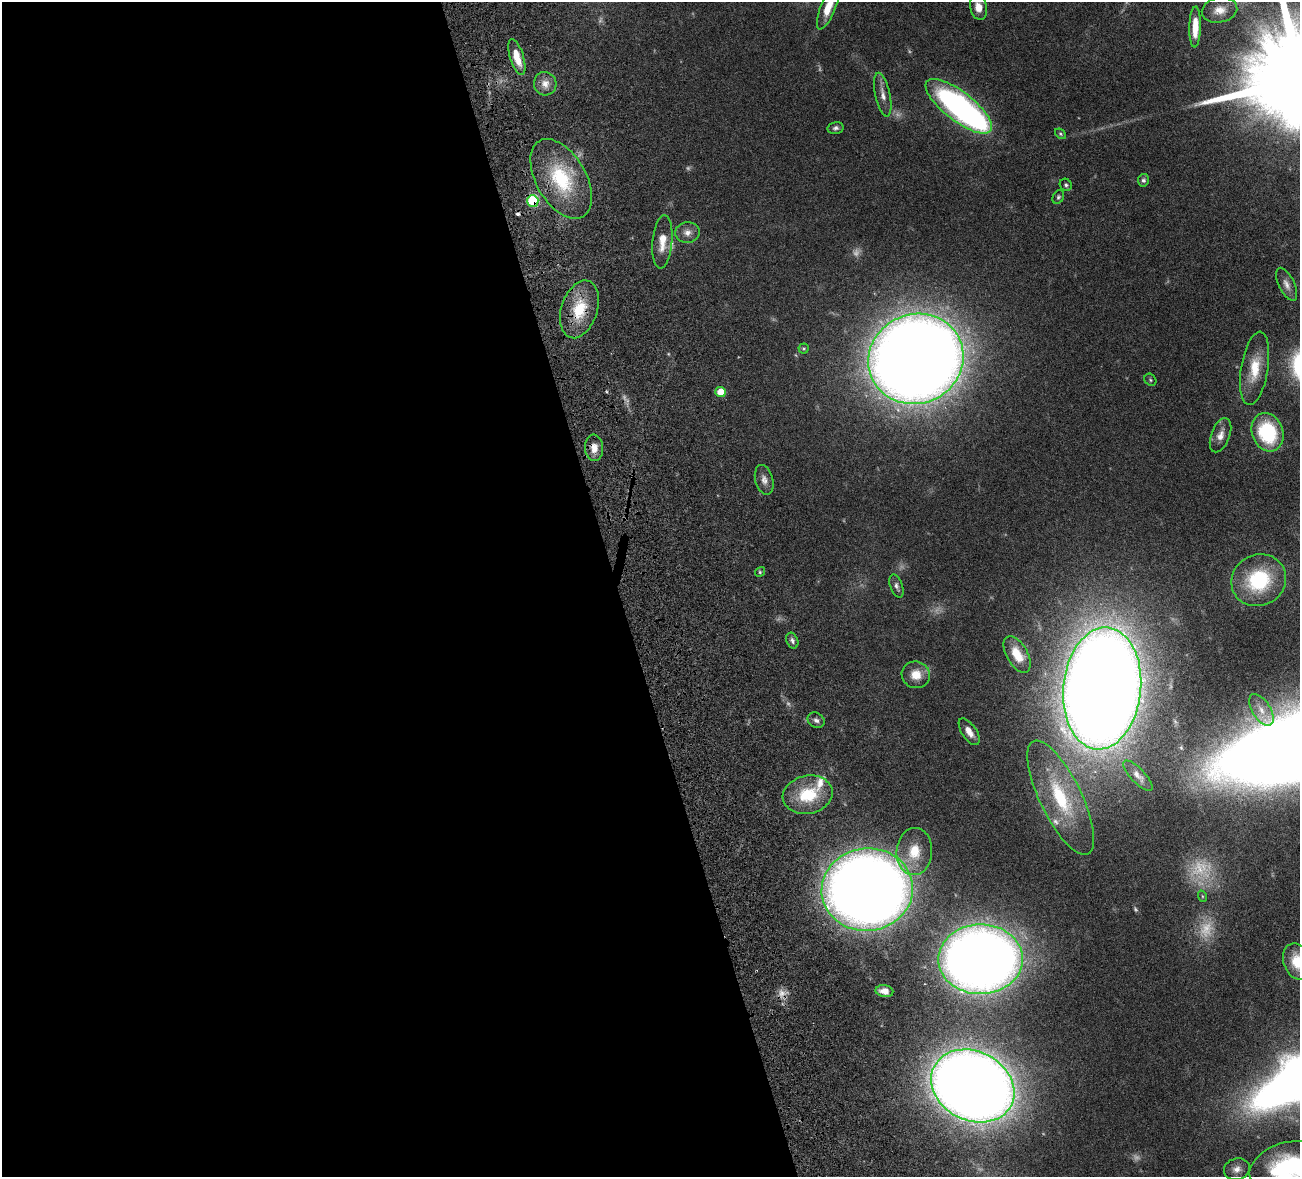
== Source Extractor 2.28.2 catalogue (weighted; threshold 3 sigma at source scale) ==
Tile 9 of 4 x 4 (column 1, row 3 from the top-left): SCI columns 160-1457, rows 1508-2682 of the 5511 x 5251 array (HDU 1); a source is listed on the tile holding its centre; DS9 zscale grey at full resolution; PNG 1302 x 1179 px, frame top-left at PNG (2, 2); each listed source drawn as its Kron ellipse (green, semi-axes under 4 px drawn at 4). Shown black and unused: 48% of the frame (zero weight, under 4 of 8 exposures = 8% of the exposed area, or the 3 px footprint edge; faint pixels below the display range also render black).
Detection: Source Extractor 2.28.2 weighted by HDU 2 'WHT'; one run over the whole footprint, this tile lists its part. Background 0.116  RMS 0.0034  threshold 0.0138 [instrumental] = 3 sigma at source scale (4.09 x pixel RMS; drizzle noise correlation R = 1.36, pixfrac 0.8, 0.05/0.05 arcsec/px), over >= 5 px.
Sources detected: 68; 12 too faint to see at this stretch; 1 inside a brighter object's white glare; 1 cosmic-ray / hot-pixel residue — neither listed nor drawn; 4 inside a brighter listed object's ellipse — not listed separately; the other 50 listed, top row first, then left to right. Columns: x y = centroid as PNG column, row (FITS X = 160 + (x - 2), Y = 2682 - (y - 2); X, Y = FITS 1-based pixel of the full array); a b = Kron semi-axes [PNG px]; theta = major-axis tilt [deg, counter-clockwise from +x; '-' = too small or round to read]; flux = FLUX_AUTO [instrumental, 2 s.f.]
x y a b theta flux
828 7 24 7 68 6.4
978 7 13 8 -77 3.4
1219 10 18 12 10 3.6
1195 27 20 6 89 5.9
517 57 19 7 -73 5.2
545 84 12 11 - 2.7
883 95 22 7 -78 2.6
959 106 40 14 -38 100
836 128 8 6 14 0.87
1060 134 6 4 -41 0.43
561 179 44 25 -60 22
1143 180 6 5 - 0.72
1066 185 6 5 - 0.69
1058 197 7 5 62 0.6
533 201 6 5 - 22
687 232 12 10 6 2.2
662 242 26 10 85 5.1
1287 284 18 8 -64 1.9
579 309 30 18 72 12
804 349 5 5 - 0.43
916 359 48 44 23 860
1255 368 37 13 81 8.6
1150 380 6 5 - 0.49
721 392 5 5 - 6
1268 432 20 15 -68 22
1220 435 18 9 69 2.6
594 448 13 9 -88 2.9
764 480 15 9 -75 2
760 572 5 4 - 0.46
1259 580 28 25 27 23
896 586 12 6 -69 1.1
792 641 8 5 -68 0.92
1017 654 20 10 -60 6.2
916 675 14 13 - 4.5
1102 688 61 39 84 1100
1261 710 18 9 -58 3
816 720 9 7 -33 1.1
969 732 15 7 -57 3
1138 775 20 7 -46 1.9
808 795 25 19 12 14
1061 798 63 21 -64 25
914 851 23 18 86 8.8
867 890 46 41 6 520
1202 896 6 3 -71 0.38
981 959 42 35 1 450
1297 962 19 13 -67 7.6
884 991 9 6 -10 2.4
973 1086 43 34 -27 680
1287 1167 38 24 17 30
1237 1169 13 10 18 2.3
Overlapping masked pixels (flux is a lower limit): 3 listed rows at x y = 533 201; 579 309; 594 448
Isophote crosses this tile's border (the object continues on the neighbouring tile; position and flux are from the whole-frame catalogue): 4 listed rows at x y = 828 7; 978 7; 1297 962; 1287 1167